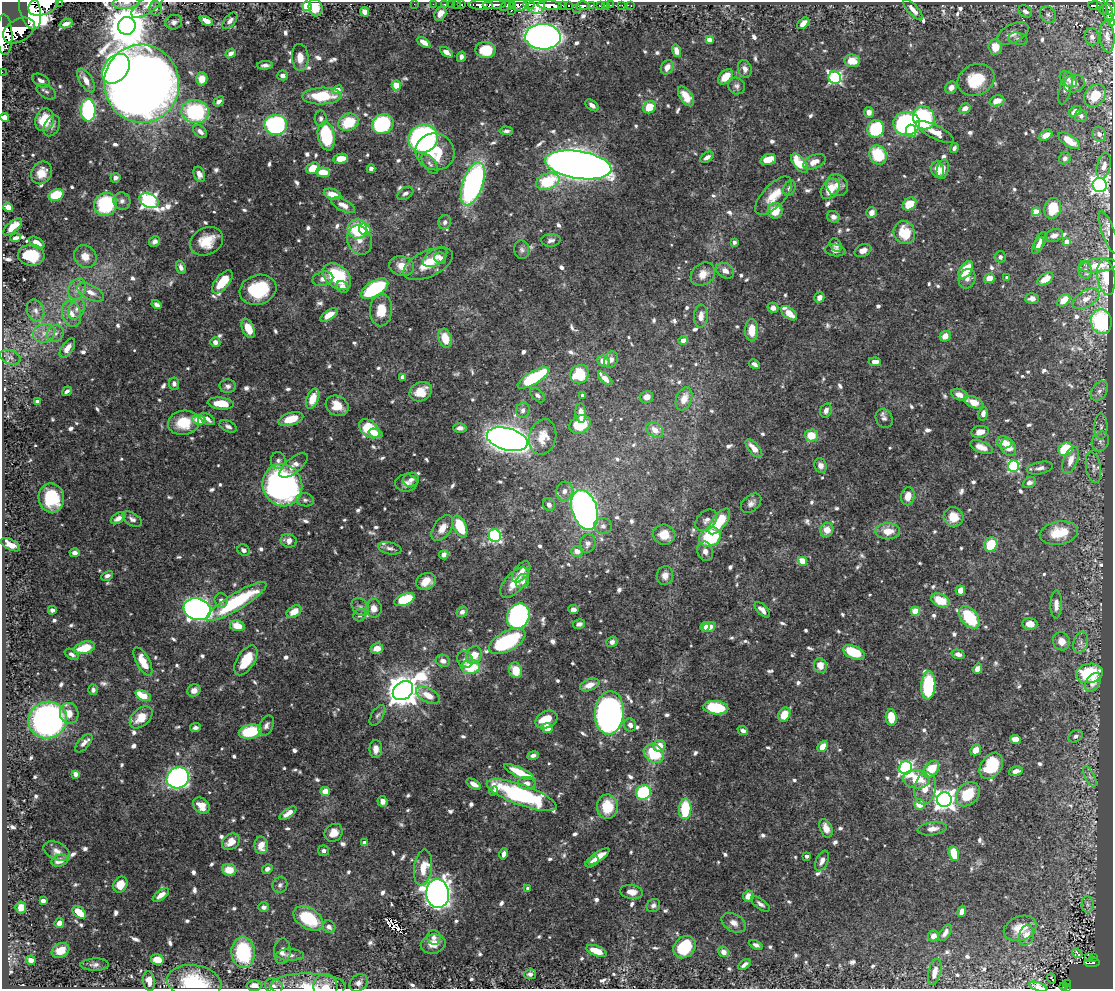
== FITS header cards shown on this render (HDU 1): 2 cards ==
NAXIS1  =                 1111
NAXIS2  =                  987

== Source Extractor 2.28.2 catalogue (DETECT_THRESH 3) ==
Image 1111 x 987 px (HDU 1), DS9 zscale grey, 1 PNG px = 1 image px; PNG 1115 x 991 px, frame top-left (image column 1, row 987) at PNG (2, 2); each listed source drawn as its Kron ellipse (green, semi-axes under 4 px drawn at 4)
Background 0.615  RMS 0.01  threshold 0.03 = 3 sigma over >= 5 px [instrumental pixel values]
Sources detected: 915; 3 with non-positive FLUX_AUTO (blend fragments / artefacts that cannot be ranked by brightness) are neither listed nor drawn; of the other 912, the 500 brightest by FLUX_AUTO listed and drawn (412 fainter detections omitted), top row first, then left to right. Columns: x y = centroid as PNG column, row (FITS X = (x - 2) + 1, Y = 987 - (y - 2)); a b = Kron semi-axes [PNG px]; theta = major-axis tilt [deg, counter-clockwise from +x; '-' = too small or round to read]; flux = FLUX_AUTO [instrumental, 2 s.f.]
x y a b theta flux
60 2 3 2 - 20
126 3 13 6 3 3.2
414 4 2 2 - 3.6
433 4 2 2 - 4.8
445 4 3 3 - 9.1
451 4 2 2 - 4.8
457 4 2 2 - 3.1
462 4 3 3 - 15
529 4 6 4 0 160
43 5 16 9 23 1700
148 5 19 7 34 5.1
481 5 12 5 -3 580
494 5 11 4 2 480
512 5 4 3 - 71
518 5 8 6 -4 230
550 5 12 4 -3 990
563 5 3 3 - 42
568 5 3 2 - 8.7
591 5 3 3 - 35
600 5 4 3 - 22
605 5 2 2 - 3.7
610 5 2 2 - 3.4
622 5 2 2 - 2.6
631 5 3 2 - 5
307 6 5 4 - 34
507 6 7 4 23 170
536 6 8 7 - 570
583 6 6 4 1 100
1095 6 7 3 -3 96
1102 6 9 3 -70 76
1111 7 9 3 -80 200
156 8 7 6 - 2.6
315 8 9 7 -76 14
576 8 3 2 - 2.4
30 10 20 10 -76 2000
511 10 3 3 - 40
913 10 13 5 -49 5.2
1025 11 7 5 -33 2.2
365 12 5 4 - 4.3
1108 13 9 5 -78 180
440 14 8 5 65 4.1
1048 15 9 7 -50 2.3
206 21 7 4 -25 5.1
230 21 10 5 50 3
174 22 8 7 - 2.8
1111 22 4 2 - 15
803 23 7 4 40 5.3
66 24 7 4 18 3.3
127 26 9 8 - 2600
19 30 17 11 30 2200
1013 33 17 9 28 6
4 35 20 8 -87 2200
543 37 18 13 -2 680
1092 37 8 7 - 2.8
1107 37 16 7 -85 4.7
1018 39 9 6 -13 2.3
709 40 4 4 - 8
424 42 7 4 -34 4.7
995 47 8 7 - 11
485 50 10 8 -3 20
676 51 6 4 -74 5.1
446 52 7 4 -33 4.5
231 53 5 4 - 3.1
300 57 13 8 -87 7.2
461 57 5 4 - 2.3
852 61 8 6 -7 11
265 65 8 4 3 2.5
667 67 7 6 - 5
116 69 16 12 53 200
745 69 9 6 -72 3.5
2 72 2 2 - 4.3
283 75 5 5 - 3.1
726 77 9 6 46 12
835 78 6 6 - 120
202 79 6 6 - 8.7
1068 79 10 6 -41 2.7
86 80 13 6 -60 6.1
976 80 19 15 24 27
41 81 10 6 -32 3.9
1074 83 11 9 13 5.2
142 84 39 37 -82 1400
396 85 5 4 - 17
737 86 9 8 - 2.5
951 88 6 5 - 4
1066 88 17 6 75 3.4
338 90 5 4 - 5.8
46 92 10 6 -31 2.5
322 96 19 8 2 31
686 96 11 6 -55 10
1095 96 12 9 49 15
219 101 6 4 40 2.4
997 101 7 5 18 8.2
592 105 7 4 -37 2.6
649 107 7 6 - 16
965 108 6 4 31 4.5
88 110 11 7 -88 88
1075 111 7 4 36 5.7
195 112 14 11 -7 72
869 112 5 5 - 4.4
1081 116 6 6 - 2.5
4 117 4 4 - 4.2
321 118 8 6 88 2.2
924 118 12 10 -65 81
45 120 11 9 67 21
349 122 10 8 22 25
907 123 13 11 -3 160
383 124 11 9 31 70
276 125 11 10 - 110
52 126 11 7 62 2.9
876 129 9 8 - 48
200 131 8 5 -43 3.5
506 131 7 4 -2 2.3
911 131 6 5 - 17
935 132 21 6 -27 9
1099 134 7 6 - 2.8
1046 135 7 5 33 6.5
326 136 14 8 -79 48
423 139 15 14 - 190
1069 141 12 5 -33 9.6
954 148 5 4 - 2.3
435 152 19 18 - 27
878 155 10 8 -62 32
707 157 7 4 31 3
1065 158 6 5 - 2.7
341 159 7 5 8 10
768 160 8 5 16 12
814 162 12 6 23 7
799 163 11 6 -53 21
430 164 12 6 -53 2.4
578 165 33 13 -9 1400
1104 166 13 6 76 3.8
313 168 7 5 20 11
371 169 4 4 - 3.7
943 169 10 6 77 4.5
938 170 8 6 -73 9.9
323 172 7 5 -6 14
41 173 12 10 58 10
199 174 8 5 -68 3.9
115 178 5 4 - 3.3
548 181 12 8 18 34
473 184 22 10 71 170
837 185 11 10 - 5.8
1100 185 7 7 - 250
789 188 8 5 62 2.8
830 189 11 8 50 14
405 193 9 5 32 2.5
332 194 9 5 -18 7.9
56 195 8 5 22 36
774 196 24 11 46 14
122 201 9 8 - 3.2
149 201 10 7 -24 230
106 204 12 11 - 53
909 204 7 6 - 19
343 205 13 6 -26 4.8
8 207 5 4 - 8.6
1053 208 10 8 74 18
775 211 7 7 - 13
1036 212 4 4 - 21
871 213 5 5 - 4
833 217 6 5 - 2.9
445 222 7 6 - 2.5
13 227 11 5 41 10
357 229 9 9 - 40
365 229 6 5 - 16
1108 232 22 6 -70 2.5
904 233 12 10 -60 20
1054 235 9 6 20 3.8
16 238 5 4 - 3.1
359 240 15 12 -67 8.1
551 240 9 6 4 2.6
155 241 6 5 - 2.4
206 241 17 13 26 15
1041 241 9 5 63 3.7
1067 241 4 4 - 7.3
734 242 4 4 - 2.7
37 243 8 5 -31 7.4
836 245 7 5 -57 2.2
1038 246 9 4 64 4.4
522 250 9 7 -83 2.4
835 250 10 6 -9 3
863 251 9 6 23 4.5
31 255 13 10 -6 29
85 256 12 11 - 8.9
435 257 13 7 32 5.9
1000 257 5 5 - 2.2
440 258 6 5 - 3.5
428 264 26 13 25 18
1098 265 19 7 6 11
402 266 12 10 -14 8.6
181 267 7 4 -69 2.9
966 270 10 6 57 24
1085 270 9 6 -76 2.9
725 271 9 7 -29 5
703 274 13 10 39 7.7
337 277 16 11 -39 41
1106 277 18 9 -82 11
989 278 5 4 - 8.6
1007 278 4 4 - 3
323 279 10 7 14 4.6
967 279 10 8 69 3.6
1045 279 9 5 32 9.5
222 282 14 6 50 18
342 287 6 5 - 3.7
77 289 11 8 66 4.8
375 289 15 7 31 58
258 290 19 14 17 49
91 292 14 7 -27 6
819 298 5 5 - 4.2
1032 299 7 5 3 4.2
1086 299 15 8 30 5.7
1064 300 7 5 43 9.6
156 305 5 4 - 2.5
773 308 5 5 - 3.6
76 309 11 7 66 4.3
381 310 16 11 86 13
35 311 11 8 -69 4.5
789 313 9 5 -39 9.6
72 314 13 9 -74 6.6
329 315 10 5 33 7.5
701 316 11 7 85 6.1
1101 322 12 10 -76 58
248 328 10 6 -65 11
752 330 11 6 89 12
44 333 11 9 15 5.6
55 333 9 7 42 3.4
945 336 6 5 - 7.4
445 338 10 6 -73 13
683 340 5 4 - 6
215 342 5 5 - 4.1
67 348 11 5 55 6.6
10 357 11 6 -21 2.9
611 360 8 6 63 3.7
604 361 6 5 - 8.8
875 362 6 4 -3 4.8
754 364 6 4 -32 2.4
579 374 9 9 - 36
403 377 4 4 - 6.5
533 378 18 6 30 64
605 378 9 4 -42 5.8
174 384 6 5 - 2.6
228 386 8 7 - 2.5
67 391 5 3 - 2.2
1099 391 11 7 57 3.5
421 392 11 9 26 11
537 395 9 5 -42 2.5
583 395 4 3 - 3.2
959 395 8 5 -23 5.6
646 397 7 6 - 3.9
313 399 10 6 67 14
684 399 12 7 69 9.6
38 402 4 4 - 7.2
973 402 10 5 -23 11
221 403 13 6 -6 16
337 406 12 9 -29 11
523 410 7 6 - 3.1
826 411 7 5 72 3.4
581 413 10 5 -85 5.8
983 414 7 4 82 3.6
884 418 10 8 -62 2.9
208 419 8 5 -35 3.7
291 419 13 6 16 16
199 420 6 5 - 13
184 423 15 12 10 19
580 424 11 9 29 27
228 426 9 5 -25 2.6
1101 427 13 6 -90 3.3
460 428 7 4 2 3.2
369 429 12 7 -41 31
655 430 9 6 -37 7.1
980 432 9 6 8 6.7
376 433 7 4 -19 5.2
811 435 6 6 - 14
543 437 18 13 77 11
507 439 21 11 -15 680
1100 441 10 8 64 3.2
1004 442 7 6 - 6.2
981 447 12 5 -21 6.1
1008 447 9 7 -58 11
754 449 11 5 -49 7.7
1066 449 7 6 - 35
278 460 8 7 - 2.3
1071 460 14 7 69 8.2
294 465 17 7 39 5.7
821 465 7 6 - 3.7
1013 466 5 5 - 87
1093 467 16 7 -79 4
1040 468 13 6 12 3.4
411 480 8 7 - 3
406 483 11 8 2 4.6
1029 483 6 5 - 2.4
282 485 21 19 -67 260
564 491 9 8 - 4.1
908 496 9 6 81 8.8
51 498 14 13 - 37
305 500 9 6 -8 2.5
751 503 11 8 40 3.4
549 504 6 5 - 4.1
585 510 20 12 -72 420
953 517 10 9 - 11
118 518 8 5 31 3.9
132 519 11 6 -31 2.7
706 520 12 8 43 4.2
719 521 15 7 52 28
603 526 9 8 - 3.1
460 527 11 6 -65 26
442 528 14 8 55 7.9
827 530 7 6 - 11
888 531 12 8 -2 11
1059 533 19 11 9 22
664 535 11 10 - 14
495 536 6 6 - 93
710 537 11 9 32 61
289 541 8 6 -18 4.8
588 543 9 7 72 3.8
11 545 10 5 -28 7.2
991 545 7 6 - 23
390 548 12 6 -12 2.6
244 550 6 5 - 3.1
577 551 6 5 - 6.3
705 551 10 7 -70 4.7
75 553 5 4 - 3.2
444 555 5 4 - 3.9
803 561 4 4 - 23
521 572 12 7 52 5.7
107 576 6 4 27 2.5
665 576 9 8 - 5.2
426 581 10 8 24 11
523 581 7 6 - 3.4
514 583 19 9 48 13
960 590 5 4 - 5.4
221 600 7 6 - 3.1
404 600 10 5 22 40
940 600 9 6 -25 18
236 601 35 8 31 63
1056 604 14 5 89 5.4
360 607 10 7 -48 2.4
374 608 9 8 - 5.9
197 609 14 10 -17 420
52 610 4 4 - 3.1
573 610 5 4 - 3.2
762 610 9 5 -46 4.1
915 611 4 4 - 23
294 612 8 5 35 9.4
462 612 5 5 - 3.3
360 615 6 6 - 2.4
518 616 13 11 64 140
969 617 13 8 -51 43
579 624 6 4 12 2.4
1030 624 7 6 - 6.7
237 626 7 5 -14 12
705 627 5 4 - 6.8
709 627 6 4 16 7.4
507 641 20 9 28 60
1061 641 9 8 - 6.3
612 642 5 5 - 2.8
1081 642 11 7 73 3.7
85 648 11 6 15 18
377 648 6 5 - 7.5
854 652 11 6 -24 32
72 654 7 4 -29 2.4
958 654 6 4 -17 3.4
474 655 9 7 68 10
465 659 8 7 - 2.7
246 660 17 8 58 20
443 661 7 6 - 4.1
143 662 15 6 -62 14
820 666 7 6 - 8.9
471 667 9 7 -1 30
977 669 5 4 - 4.7
516 670 8 6 -72 14
1089 673 13 9 8 46
1093 682 10 6 56 8.5
590 685 10 5 21 6.7
928 685 14 7 87 62
93 690 5 4 - 2.6
194 690 7 6 - 5.1
403 691 11 8 38 1500
428 695 13 7 -29 10
143 696 8 4 -25 22
716 708 12 6 -6 46
69 713 10 9 - 8.2
609 713 21 14 86 290
784 714 7 5 62 13
377 715 11 5 58 2.2
141 717 13 8 43 12
891 717 8 5 -85 17
546 719 11 8 27 18
48 720 19 18 - 230
266 725 10 7 64 3.1
630 725 7 6 - 3.5
195 727 5 4 - 2.7
547 728 5 5 - 9.8
743 730 5 4 - 2.2
250 732 11 7 13 37
1076 736 8 5 34 2.3
1015 739 5 4 - 7.9
84 743 11 5 48 3.5
659 746 6 6 - 9.2
822 747 6 4 49 9.1
376 749 9 6 90 4.6
976 750 6 5 - 6.8
654 753 11 8 -37 31
533 755 6 4 10 2.5
991 766 14 10 56 35
906 768 6 6 - 170
931 769 10 6 51 24
1016 771 7 4 17 3.9
519 772 16 5 -24 20
76 774 4 4 - 6.3
1090 776 11 4 -63 2.7
178 778 11 10 - 260
916 779 13 9 -7 19
527 783 9 6 -3 4.4
474 784 8 4 -30 3.9
925 788 16 11 78 12
325 791 5 4 - 8.3
493 791 5 4 - 2.5
643 792 8 7 - 66
968 794 14 10 49 23
522 795 37 10 -20 100
944 800 7 7 - 500
382 801 5 5 - 4.8
919 804 5 5 - 11
201 805 9 7 -41 10
607 807 12 10 88 21
685 809 10 6 86 32
288 813 10 4 35 5.4
826 828 10 6 -66 6.2
932 829 14 6 8 5.1
334 833 10 8 47 6.7
231 842 10 7 40 7.8
365 843 4 4 - 6
261 845 9 6 -88 9
57 851 14 8 -25 4.7
323 851 5 5 - 2.4
954 853 7 5 -76 24
504 854 6 4 76 3.4
599 856 12 5 36 7.9
806 856 4 3 - 2.5
60 861 8 5 17 6.2
822 861 11 6 64 3.8
592 862 7 5 37 3.2
423 868 18 9 82 12
267 869 5 4 - 2.5
229 870 7 6 - 13
120 885 8 7 - 12
280 885 8 7 - 2.2
528 889 4 3 - 2.8
632 892 11 7 -8 5.4
438 894 14 11 -85 770
161 895 9 4 36 5.8
748 896 6 5 - 6.1
43 901 4 4 - 5.7
760 904 11 5 -35 2.6
1088 904 8 6 -87 2.3
653 905 7 6 - 2.4
21 907 6 5 - 7.3
264 907 5 4 - 2.7
962 911 5 4 - 4.5
79 912 8 5 -39 13
308 918 16 10 -31 35
59 923 5 4 - 4.4
734 923 13 8 -29 4.9
329 927 7 6 - 3.1
1020 928 17 12 22 15
945 933 9 5 57 3.3
1026 935 10 7 76 6.9
933 936 5 5 - 3.7
434 937 7 7 - 2.8
433 944 12 9 13 9
756 945 7 4 -27 2.3
685 947 12 10 46 33
60 950 9 7 29 8.5
282 951 13 8 85 5.5
596 951 10 5 -21 12
243 952 16 11 -85 56
724 952 5 5 - 5
1077 953 5 4 - 6
290 955 14 5 -2 3.3
1089 958 3 2 - 4.1
1093 958 3 3 - 8.2
31 960 5 4 - 5.3
157 960 6 5 - 12
1092 963 7 4 4 88
95 965 14 6 1 3.2
744 965 7 3 38 2.4
935 972 13 6 77 6
530 974 6 5 - 2.7
1052 978 5 3 - 3.8
149 981 10 6 -81 6.6
194 982 27 17 -8 43
358 983 10 7 39 3.9
1068 983 3 2 - 9.5
254 986 7 5 -1 5.6
274 986 9 7 -20 2.8
308 986 38 12 0 19
325 986 12 12 - 8.3
1063 986 4 2 - 7.6
1038 987 9 4 -17 4.7
1066 988 3 2 - 13
At the frame edge (FLAGS 8, measured only in part): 16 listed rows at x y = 60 2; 126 3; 43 5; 148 5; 1111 7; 30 10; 1111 22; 4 35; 2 72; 4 117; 194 982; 254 986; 308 986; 325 986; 1038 987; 1066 988
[412 fainter detections neither listed nor drawn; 3 non-positive-flux detections neither listed nor drawn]